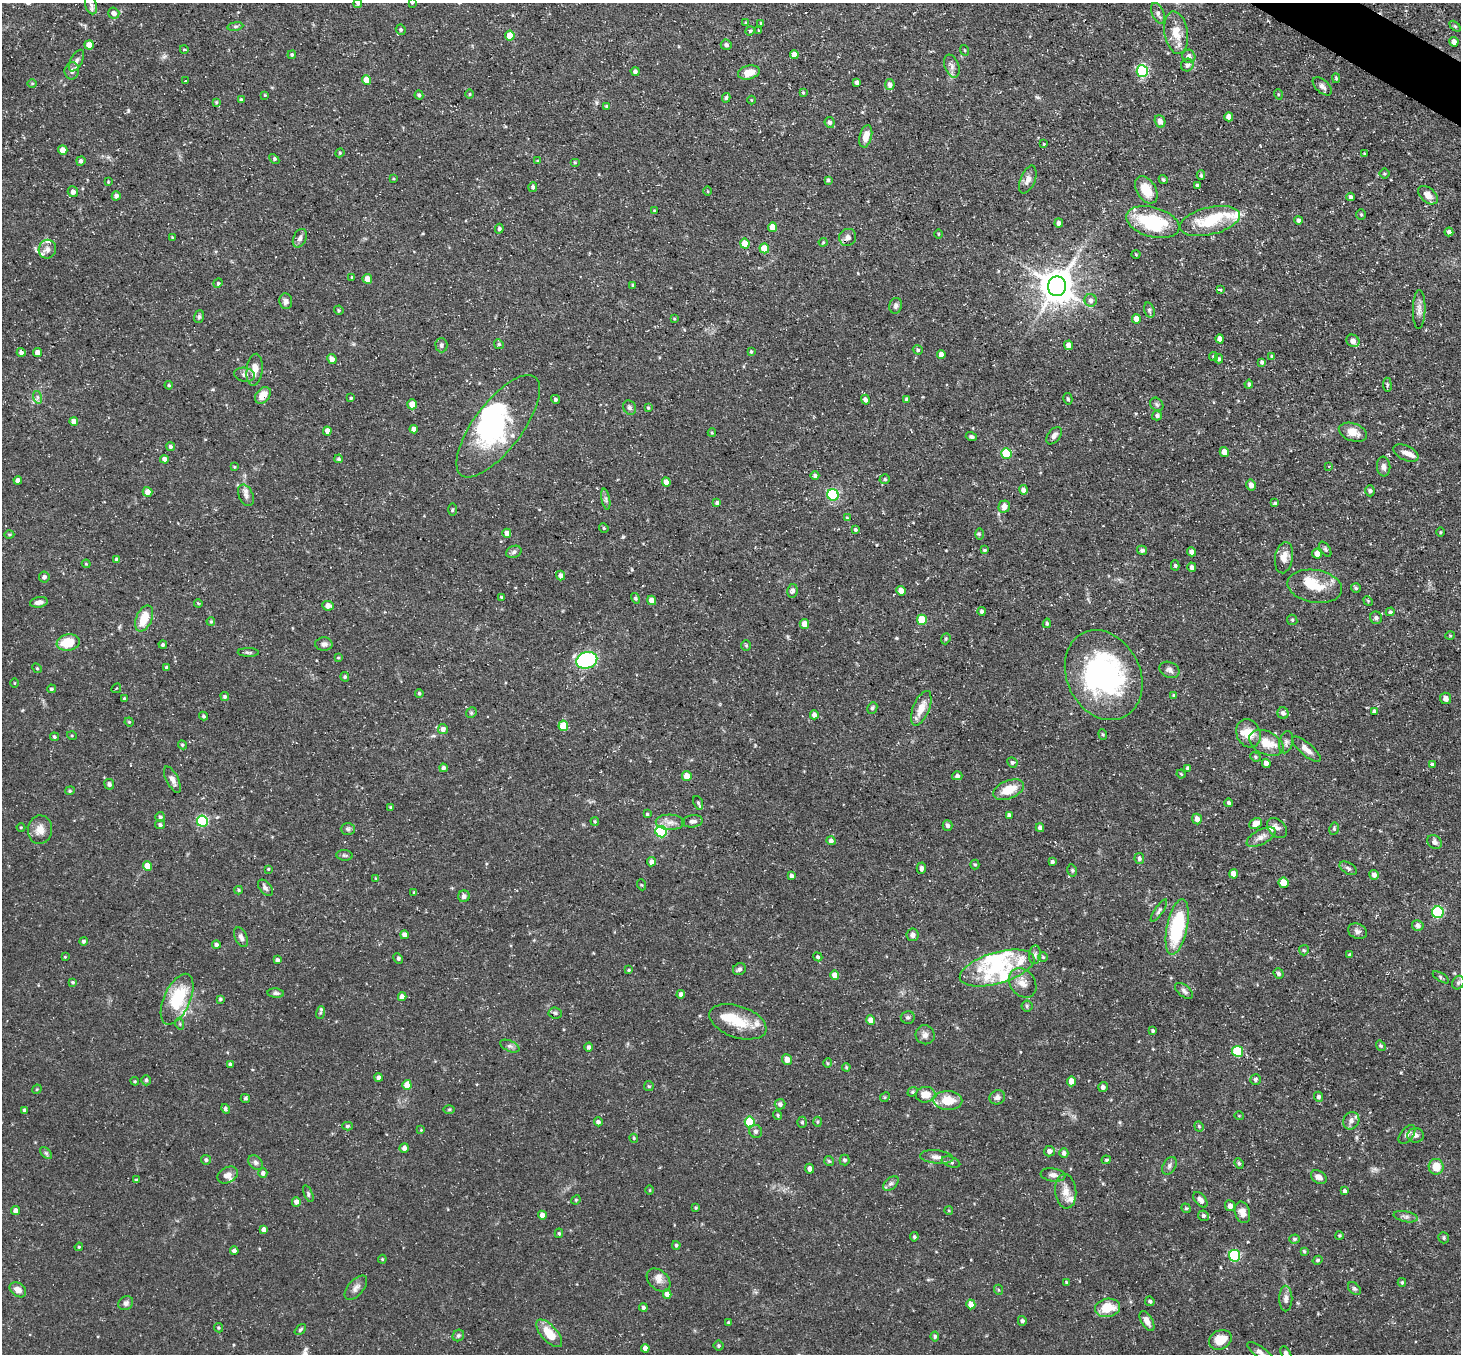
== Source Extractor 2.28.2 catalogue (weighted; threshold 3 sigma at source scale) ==
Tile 10 of 4 x 4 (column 2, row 3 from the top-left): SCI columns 1459-2917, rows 1641-2992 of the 5834 x 5843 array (HDU 1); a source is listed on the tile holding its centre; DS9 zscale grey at full resolution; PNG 1463 x 1356 px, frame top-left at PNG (2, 3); each listed source drawn as its Kron ellipse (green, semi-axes under 4 px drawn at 4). Shown black and unused: <1% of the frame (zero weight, under 3 of 5 exposures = <1% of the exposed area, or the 3 px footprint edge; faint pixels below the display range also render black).
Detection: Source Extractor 2.28.2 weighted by HDU 2 'WHT'; one run over the whole footprint, this tile lists its part. Background 0.0791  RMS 0.0042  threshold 0.0187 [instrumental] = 3 sigma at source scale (4.5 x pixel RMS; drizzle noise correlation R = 1.50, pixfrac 1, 0.05/0.05 arcsec/px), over >= 5 px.
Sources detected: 492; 5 inside a brighter object's white glare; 1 cosmic-ray / hot-pixel residue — neither listed nor drawn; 18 inside a brighter listed object's ellipse — not listed separately; the other 468 listed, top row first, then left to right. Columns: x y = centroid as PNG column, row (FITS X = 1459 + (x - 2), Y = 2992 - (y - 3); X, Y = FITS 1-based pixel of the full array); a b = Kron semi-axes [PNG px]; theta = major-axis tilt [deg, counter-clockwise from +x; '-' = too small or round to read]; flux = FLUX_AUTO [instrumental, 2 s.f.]
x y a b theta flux
412 3 4 3 - 0.38
358 4 4 4 - 0.61
91 5 9 5 -74 1.3
114 13 6 5 - 2.1
1158 13 11 6 -68 1.5
746 23 4 3 - 0.57
761 23 4 4 - 0.38
235 26 8 4 8 0.73
1455 26 6 4 -44 0.7
401 30 5 4 - 0.74
750 31 5 4 - 0.5
759 31 4 3 - 0.4
1176 33 21 11 -81 6.9
510 36 5 5 - 8.3
1454 42 5 4 - 2.1
89 45 4 4 - 4
726 45 5 5 - 1
184 49 4 3 - 0.4
964 50 5 3 - 0.4
292 55 4 3 - 0.58
794 55 4 4 - 2.6
1189 56 7 6 - 1.9
77 61 12 6 61 1.5
1187 65 6 6 - 1.5
952 66 12 7 -70 1.8
72 71 8 7 - 1.8
635 71 5 4 - 1.3
1142 71 6 5 - 49
749 72 11 7 14 5
1336 78 5 4 - 0.53
186 80 3 2 - 0.39
367 80 5 4 - 7.4
857 82 4 4 - 1.5
32 84 5 3 - 0.42
890 84 5 4 - 1.7
1322 86 11 6 -41 1.6
803 93 3 3 - 0.43
469 94 4 3 - 0.38
1278 94 5 3 - 0.4
265 95 3 3 - 0.35
419 95 4 4 - 0.97
726 98 5 3 - 0.69
241 100 3 3 - 0.83
751 100 4 3 - 0.32
216 102 4 3 - 0.38
607 106 4 4 - 0.93
1229 117 4 4 - 3.3
1160 121 6 5 - 2.5
830 122 5 5 - 1.3
866 136 11 6 76 3.7
1044 144 3 3 - 0.31
63 150 5 4 - 3.5
340 153 5 4 - 0.52
1364 153 4 3 - 0.5
274 159 6 4 -46 0.64
81 161 5 4 - 1.2
538 161 4 3 - 0.44
575 162 5 3 - 0.44
1384 174 5 5 - 0.55
1201 175 5 4 - 0.59
393 179 4 3 - 0.35
828 180 3 3 - 0.67
1028 180 15 7 68 2.4
1163 180 5 4 - 0.69
108 182 4 4 - 0.4
1197 185 3 3 - 0.7
533 187 5 4 - 0.96
1146 190 15 9 -58 8.3
708 191 5 3 - 0.43
73 192 5 5 - 2.1
1428 195 11 7 -39 3.2
116 196 4 4 - 1.5
1351 197 4 3 - 1
654 211 3 3 - 0.47
1361 214 5 4 - 0.56
1298 220 4 4 - 1.1
1210 221 31 13 14 17
1153 222 27 14 -16 27
1059 223 4 4 - 1.2
772 227 5 4 - 4.9
499 229 5 4 - 0.91
1449 232 4 4 - 1.3
939 234 5 3 - 0.37
172 237 3 2 - 0.32
848 237 9 8 - 1.7
300 238 10 6 65 1.5
823 242 4 4 - 0.43
745 244 5 4 - 6.9
764 248 5 4 - 7
47 249 9 8 - 2.3
1136 254 4 3 - 0.35
352 277 3 3 - 0.41
367 279 5 4 - 3.2
218 283 5 4 - 0.56
633 285 3 3 - 0.52
1057 286 10 9 - 900
1220 290 3 3 - 0.52
1091 300 6 6 - 1.8
286 301 8 6 -83 1.6
896 306 8 6 75 1.2
1419 309 19 6 89 2.3
339 310 5 4 - 0.49
1149 310 8 5 -73 0.9
199 317 6 5 - 0.7
674 319 3 3 - 0.38
1136 319 5 4 - 3.5
1220 339 4 4 - 2.3
1353 341 7 6 - 2.4
499 344 5 4 - 0.68
441 345 7 6 - 1.1
1068 345 4 4 - 2.1
918 350 5 4 - 0.74
21 352 4 4 - 1.7
38 352 4 4 - 2.9
751 352 4 3 - 0.55
941 354 4 4 - 2.1
1213 356 4 4 - 0.8
1272 356 4 3 - 0.61
332 359 5 4 - 2.1
1219 359 4 3 - 0.66
1262 362 4 3 - 0.85
255 370 16 8 83 4.4
244 375 10 7 -11 1.7
1249 384 4 3 - 0.76
169 385 4 3 - 0.52
1387 385 7 3 -83 0.55
263 395 9 6 49 4.9
37 397 6 4 -71 0.9
351 398 3 3 - 0.44
555 399 4 4 - 0.8
1068 399 6 4 -75 0.58
865 400 5 4 - 1.6
907 400 4 3 - 1.2
412 404 5 4 - 4.5
1157 404 7 6 - 0.89
629 407 7 6 - 1.1
648 408 3 3 - 0.48
1157 416 5 4 - 0.96
74 421 4 4 - 2.7
498 426 61 24 53 47
414 429 4 4 - 2.2
327 431 4 4 - 3.1
1353 432 14 9 -19 4.5
712 433 4 4 - 0.46
1054 436 10 6 52 1.8
971 437 5 4 - 0.84
170 447 4 4 - 0.96
1224 452 5 4 - 2.9
1006 453 5 5 - 18
1406 453 13 7 -25 2.3
164 459 4 4 - 2
339 459 4 4 - 0.79
1329 466 3 2 - 0.3
1384 466 10 6 -84 1.6
234 467 3 3 - 0.39
815 476 4 4 - 1.1
885 479 5 5 - 0.71
18 480 4 4 - 1.3
666 482 4 4 - 2.9
1251 485 5 5 - 2.5
1023 490 4 4 - 2
1370 491 5 4 - 0.86
147 492 5 4 - 2.7
246 495 11 7 -64 1.9
833 495 6 5 - 46
606 499 10 3 -80 0.91
717 503 4 3 - 0.75
1275 503 4 4 - 0.62
1004 507 6 5 - 2.8
452 510 6 3 89 0.53
847 518 4 3 - 0.43
604 528 5 4 - 0.49
855 530 4 4 - 0.76
1441 532 5 3 - 0.37
507 533 4 4 - 2.5
9 534 5 3 - 0.49
979 534 6 4 -90 0.61
1325 549 8 4 -56 0.87
984 550 4 3 - 0.56
1142 550 5 4 - 1.1
514 552 8 6 23 1
1192 552 4 4 - 1.8
1317 554 5 5 - 2.6
1284 558 16 9 80 4.1
117 560 4 4 - 1.2
86 564 4 3 - 0.46
1175 565 5 4 - 0.66
1192 567 5 4 - 1.5
560 576 5 4 - 1.8
44 577 5 5 - 1.1
1315 586 27 16 -9 10
1356 588 5 5 - 0.83
792 591 7 5 81 1.3
901 591 5 4 - 3.1
501 597 4 3 - 0.62
636 598 5 4 - 0.6
652 600 5 4 - 2.8
1368 601 5 4 - 0.42
39 602 9 5 9 2
198 603 4 3 - 0.37
328 606 6 5 - 3
982 611 4 4 - 1
1390 612 5 4 - 0.81
1376 618 6 6 - 1.2
144 619 14 8 66 8.6
922 620 5 5 - 13
1292 620 5 5 - 0.56
211 621 4 3 - 0.57
1047 623 5 4 - 0.65
804 624 5 4 - 3.6
1450 636 5 3 - 0.37
946 639 6 4 69 0.6
68 642 11 8 9 9.5
324 644 8 7 - 1.6
163 645 4 4 - 0.83
746 645 5 5 - 0.62
248 652 10 3 -1 0.76
338 658 4 3 - 0.43
587 660 10 8 17 45
37 668 5 4 - 0.56
167 668 4 3 - 1.1
1169 670 10 7 -24 1.6
1104 675 47 36 -64 77
345 677 4 4 - 0.75
14 683 4 3 - 0.33
116 688 5 2 - 0.32
51 689 4 3 - 0.55
419 693 4 3 - 0.62
1174 695 4 3 - 0.53
225 696 4 4 - 0.91
1445 698 6 5 - 2
124 699 3 3 - 0.65
872 708 6 5 - 0.84
921 708 18 8 67 5.2
1374 712 4 4 - 0.94
471 713 6 4 46 0.68
1283 713 6 5 - 1.4
814 715 4 4 - 2.2
203 716 4 4 - 0.69
129 722 4 4 - 0.45
563 726 5 5 - 12
443 729 5 5 - 1.9
1248 733 15 12 -64 6
1103 734 5 4 - 0.51
72 736 5 3 - 0.4
54 737 4 4 - 0.74
1286 742 11 6 76 1.6
1266 743 18 11 -25 7
182 745 5 4 - 0.56
1306 749 18 6 -40 3.2
1255 757 5 4 - 0.62
1012 762 5 5 - 0.65
1266 763 4 4 - 2.6
1432 765 3 3 - 0.87
443 768 4 4 - 1.1
1188 768 4 4 - 1
1181 774 4 3 - 0.38
687 776 5 5 - 4.5
957 776 5 4 - 1.1
172 780 14 6 -63 2.2
109 784 5 4 - 0.98
1008 790 16 9 22 7.9
70 791 5 4 - 0.58
698 803 7 4 -68 0.83
1229 803 4 4 - 0.83
391 807 3 3 - 0.44
647 814 4 3 - 0.53
1009 815 4 4 - 1.2
160 817 5 5 - 0.84
1197 819 5 5 - 2.4
202 821 5 5 - 46
595 821 4 3 - 0.48
692 821 10 6 7 1.4
670 822 14 7 -2 2.8
1255 824 7 5 27 2.6
160 825 5 4 - 0.91
947 825 5 5 - 1.2
21 827 4 3 - 0.35
1040 828 4 4 - 1.3
1277 828 11 8 -44 1.8
348 829 7 6 - 0.87
1334 829 6 5 - 0.72
40 830 14 12 83 4.3
661 832 6 5 - 47
1261 837 16 7 28 2.9
831 841 4 4 - 1.5
1434 842 8 6 -42 1.4
344 855 8 5 -6 0.8
1139 858 5 4 - 1
651 862 4 4 - 1.6
1052 862 4 3 - 0.96
975 865 5 4 - 0.52
148 866 5 4 - 6.4
921 868 6 4 -89 1.3
1348 868 9 5 -32 1.1
268 869 3 3 - 0.38
1072 870 6 4 -78 0.7
1234 874 4 4 - 3.9
1374 875 5 4 - 2
791 876 4 4 - 1.4
375 878 4 2 - 0.27
1283 883 5 5 - 7.2
642 885 5 3 - 0.41
265 888 9 5 -51 1.3
239 890 4 4 - 0.47
414 892 4 3 - 0.36
464 896 6 5 - 1.2
1159 911 13 4 56 1.1
1438 912 6 6 - 45
1418 925 6 5 - 1.4
1177 927 28 10 78 32
1357 931 10 7 -25 1.6
404 935 4 4 - 2
912 935 6 6 - 1.7
241 937 10 6 -65 1.7
83 941 4 4 - 0.75
216 944 4 4 - 1.1
1304 950 5 5 - 0.56
1035 955 9 6 84 1.3
1350 955 3 3 - 0.68
65 957 4 3 - 0.37
818 957 5 4 - 0.73
1043 957 5 4 - 0.56
398 959 6 4 -64 0.72
277 960 4 4 - 1.1
997 968 38 15 16 19
739 969 7 6 - 1.3
629 970 4 3 - 0.45
1279 974 5 4 - 1.1
835 975 5 4 - 3.2
1441 977 9 4 -32 0.71
73 982 4 3 - 0.5
1023 983 16 12 -52 4.4
1458 983 7 5 59 0.95
1184 991 10 5 -39 1.3
276 993 8 4 -5 0.9
681 994 4 4 - 1.5
402 997 4 4 - 2.4
177 999 27 13 66 23
220 999 4 4 - 0.6
1027 1006 6 5 - 0.69
320 1013 6 4 71 0.62
555 1013 6 5 - 0.81
908 1017 7 6 - 0.86
871 1020 5 4 - 3.1
738 1022 30 16 -19 12
180 1024 6 3 -72 0.5
1153 1031 4 4 - 0.68
925 1035 10 9 - 2.1
510 1046 10 5 -24 1.1
1381 1046 5 3 - 0.6
588 1047 4 4 - 1.1
1238 1051 5 5 - 24
787 1059 5 5 - 3.1
828 1063 4 4 - 0.5
230 1064 4 3 - 0.69
846 1067 4 4 - 0.5
378 1077 4 4 - 1.2
1255 1079 5 5 - 0.83
146 1080 5 4 - 0.82
135 1081 4 4 - 0.46
1071 1081 5 4 - 3.5
407 1085 5 4 - 3.9
649 1086 5 5 - 0.56
1103 1087 5 5 - 1.2
37 1089 5 4 - 0.4
912 1092 5 4 - 0.56
925 1095 10 8 7 4.9
885 1097 5 4 - 0.48
997 1097 8 7 - 1.5
1318 1097 5 4 - 0.98
245 1098 5 4 - 0.67
948 1100 14 9 -1 8.5
780 1104 5 5 - 1.3
226 1109 5 4 - 0.77
449 1109 6 4 1 0.49
25 1110 4 3 - 1
778 1115 5 4 - 0.55
1239 1116 5 3 - 0.3
1351 1121 9 7 60 1.7
598 1122 4 4 - 0.92
750 1122 5 5 - 17
802 1122 5 4 - 0.73
817 1122 5 3 - 0.49
347 1126 5 4 - 0.62
1199 1126 5 4 - 0.47
421 1130 4 4 - 0.39
756 1131 7 6 - 1.2
1407 1134 11 6 52 1.4
1416 1135 8 7 - 1.5
634 1138 4 4 - 0.52
404 1148 5 4 - 1.5
1049 1151 5 5 - 1.7
46 1153 7 4 -45 0.76
1064 1153 4 4 - 1.3
937 1157 16 6 -6 2.5
206 1160 5 5 - 0.93
845 1160 5 5 - 0.9
1106 1160 4 4 - 0.56
829 1161 5 5 - 0.57
256 1162 8 6 -45 1.3
951 1162 10 5 -18 1.1
1239 1163 5 4 - 0.69
1169 1166 9 6 60 1.3
1436 1167 8 7 - 6.5
810 1169 5 4 - 1.9
263 1173 5 4 - 1.2
228 1175 11 8 26 2.8
1053 1175 12 6 -8 1.9
1319 1177 8 6 -33 2
136 1180 4 4 - 0.5
891 1183 9 5 39 1.1
650 1190 5 3 - 0.36
1066 1191 17 10 -85 4.3
1345 1191 4 4 - 0.89
308 1194 9 4 -67 0.89
576 1200 5 4 - 0.52
1200 1200 9 5 -51 1.7
296 1202 5 4 - 1.9
1230 1206 5 5 - 1.9
696 1208 4 3 - 0.46
1186 1208 5 4 - 0.59
16 1211 4 4 - 2.2
949 1211 4 3 - 0.35
1242 1212 11 7 -73 3.1
542 1215 4 4 - 2.6
1203 1216 5 5 - 1.1
1406 1217 12 5 -11 1.4
264 1229 4 4 - 1.9
559 1233 4 4 - 0.6
1339 1235 4 4 - 0.48
914 1237 4 4 - 0.67
1444 1238 6 5 - 0.73
1295 1239 5 4 - 0.75
676 1245 4 4 - 0.67
79 1247 4 4 - 0.51
234 1251 4 3 - 1.2
1304 1251 4 4 - 0.57
1235 1256 6 5 - 44
382 1259 4 4 - 0.44
1318 1260 5 4 - 0.63
659 1280 13 9 -41 2.8
1067 1282 4 4 - 0.56
1402 1282 4 3 - 0.56
356 1288 15 7 49 2.1
1354 1289 7 5 -47 0.81
18 1290 9 6 -37 2.9
999 1290 5 3 - 0.4
667 1294 4 4 - 3
1286 1299 13 6 -90 2
1150 1301 5 4 - 0.86
126 1303 8 6 34 1.5
971 1304 5 4 - 3.7
643 1308 4 4 - 0.9
1107 1308 12 9 11 9.9
1022 1321 5 4 - 0.89
1147 1321 11 5 -60 2.9
729 1323 4 4 - 0.7
218 1328 5 4 - 0.51
300 1330 6 3 42 0.59
549 1333 17 8 -49 8.6
458 1336 6 5 - 0.78
935 1336 5 4 - 0.76
1220 1340 12 9 29 7.8
719 1346 5 5 - 0.68
645 1348 4 4 - 1.9
1260 1352 16 5 -36 1.9
1286 1353 8 4 -61 1.5
Isophote crosses this tile's border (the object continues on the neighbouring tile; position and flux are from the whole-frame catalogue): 4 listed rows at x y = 412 3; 358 4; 1260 1352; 1286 1353